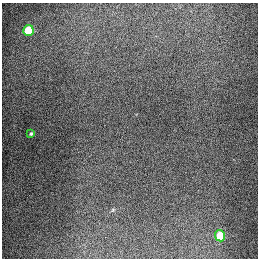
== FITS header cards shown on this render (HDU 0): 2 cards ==
NAXIS1  =                  256
NAXIS2  =                  256

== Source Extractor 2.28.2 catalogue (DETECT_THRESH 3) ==
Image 256 x 256 px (HDU 0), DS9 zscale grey, 1 PNG px = 1 image px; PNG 260 x 260 px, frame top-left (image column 1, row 256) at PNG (2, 3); each listed source drawn as its Kron ellipse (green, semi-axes under 4 px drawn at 4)
Background 1310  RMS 27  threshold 81.2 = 3 sigma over >= 5 px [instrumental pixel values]
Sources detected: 3; all 3 listed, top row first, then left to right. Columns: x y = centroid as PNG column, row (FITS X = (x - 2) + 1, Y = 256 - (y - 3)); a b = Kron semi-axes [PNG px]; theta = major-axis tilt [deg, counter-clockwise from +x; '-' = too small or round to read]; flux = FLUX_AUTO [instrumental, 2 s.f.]
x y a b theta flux
28 30 5 5 - 91000
31 134 3 3 - 2300
220 236 5 5 - 71000